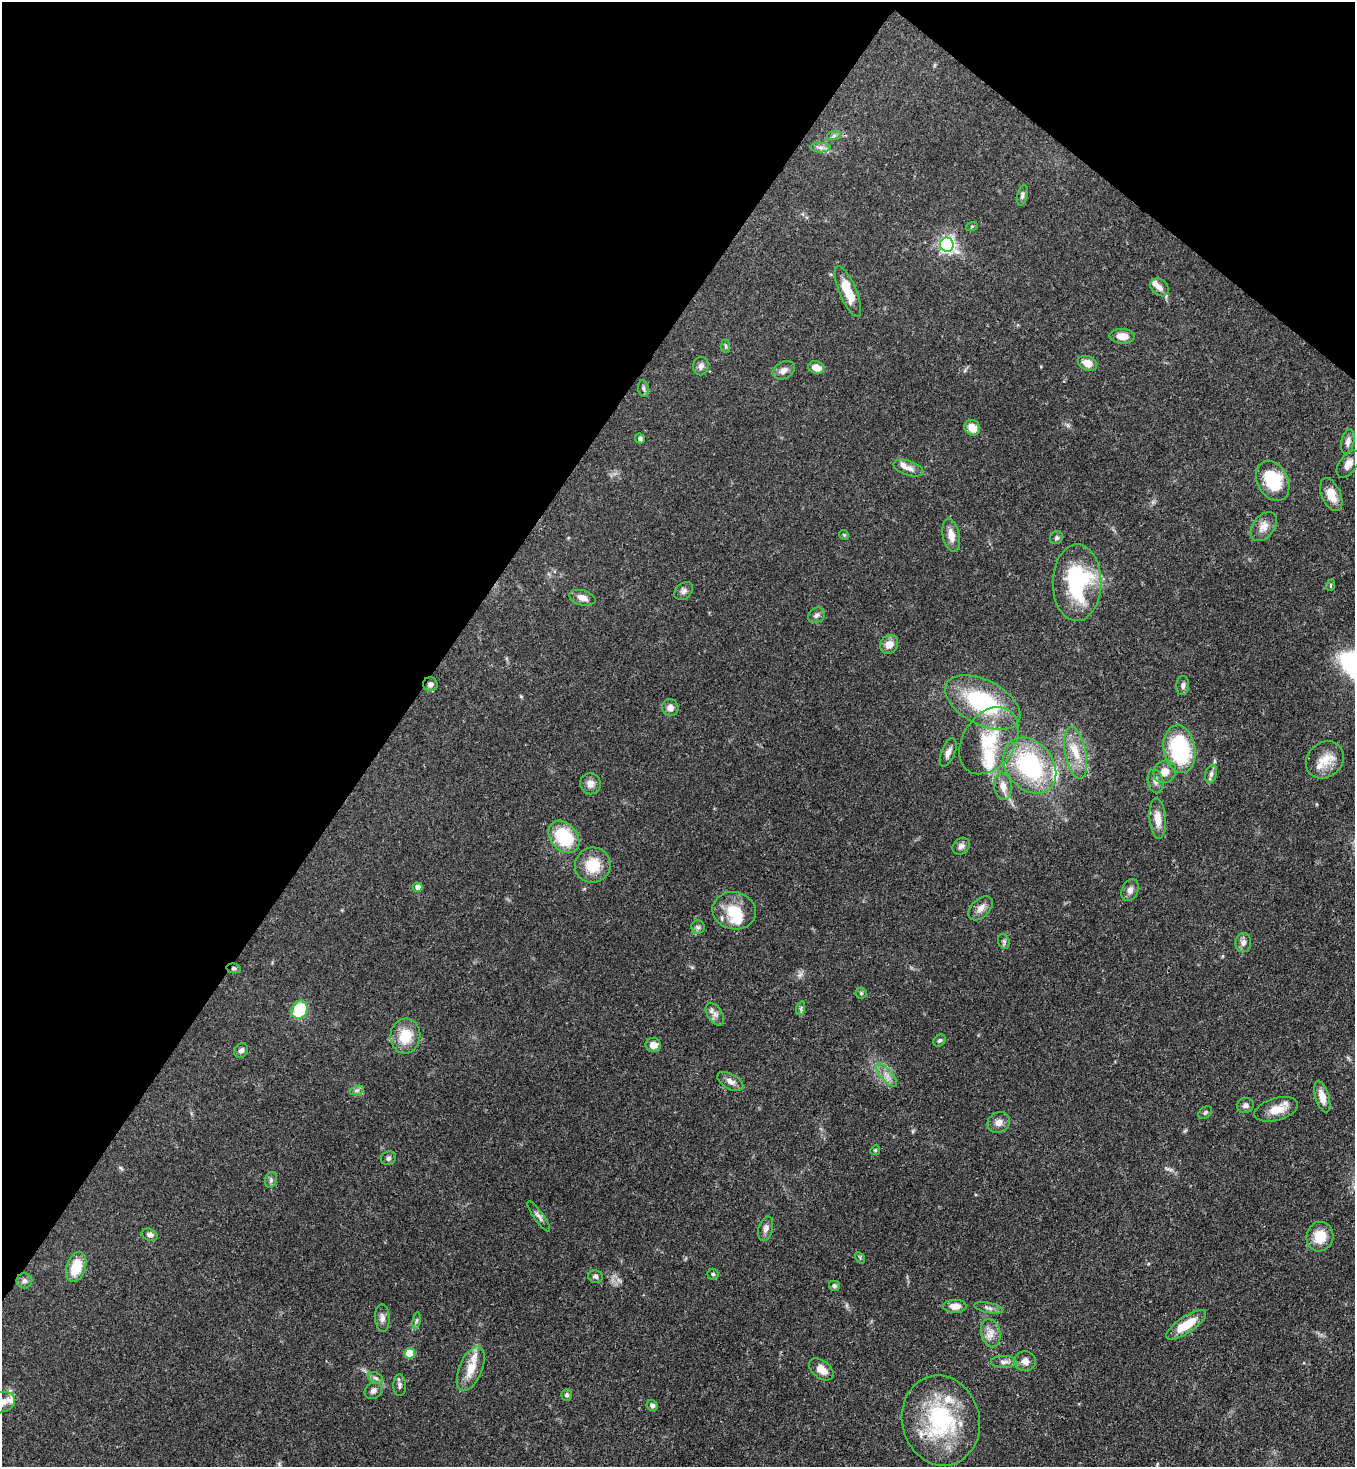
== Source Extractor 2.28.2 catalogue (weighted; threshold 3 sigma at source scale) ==
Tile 2 of 4 x 4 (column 2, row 1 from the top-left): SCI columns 1717-3069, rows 4456-5920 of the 6001 x 5979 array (HDU 1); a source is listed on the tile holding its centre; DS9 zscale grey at full resolution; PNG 1357 x 1469 px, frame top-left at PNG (2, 2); each listed source drawn as its Kron ellipse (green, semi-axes under 4 px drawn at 4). Shown black and unused: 34% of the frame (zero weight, under 3 of 4 exposures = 7% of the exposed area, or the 3 px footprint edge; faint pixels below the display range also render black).
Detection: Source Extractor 2.28.2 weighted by HDU 2 'WHT'; one run over the whole footprint, this tile lists its part. Background 0.0699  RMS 0.0036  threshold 0.0163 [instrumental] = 3 sigma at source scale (4.5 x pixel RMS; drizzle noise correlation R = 1.50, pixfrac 1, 0.05/0.05 arcsec/px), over >= 5 px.
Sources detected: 114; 9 inside a brighter listed object's ellipse — not listed separately; the other 105 listed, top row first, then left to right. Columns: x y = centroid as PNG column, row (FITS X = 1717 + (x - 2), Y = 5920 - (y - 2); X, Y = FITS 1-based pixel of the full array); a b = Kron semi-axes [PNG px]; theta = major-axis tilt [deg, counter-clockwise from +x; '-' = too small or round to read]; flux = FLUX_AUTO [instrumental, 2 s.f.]
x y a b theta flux
834 135 7 4 2 0.71
820 147 10 5 0 1.2
1022 195 10 5 76 0.95
972 226 6 4 19 0.45
947 245 7 7 - 88
1159 287 10 7 -43 2.1
848 291 27 8 -67 8.4
1122 336 13 7 -3 3.9
726 346 6 4 -88 0.54
1088 363 10 7 -21 3.7
701 366 9 8 - 1.5
816 367 8 6 -16 3.9
784 370 12 8 28 2.1
643 388 8 5 -84 0.81
972 428 8 7 - 4.4
640 438 5 5 - 0.76
1348 441 12 6 79 1.5
1348 464 15 8 54 3
908 468 15 7 -18 2.3
1273 481 21 15 -62 16
1331 495 17 9 -66 5.2
1264 527 16 10 53 3.3
844 535 5 4 - 0.41
951 535 17 8 -78 3.6
1056 538 7 6 - 0.78
1077 583 38 24 89 39
1331 585 6 3 71 0.38
684 591 10 7 42 1.3
582 598 13 7 -15 2.8
816 615 9 7 31 1.2
889 644 10 8 50 3.4
430 684 7 7 - 1.4
1183 685 9 6 84 1.2
983 702 41 22 -27 35
670 708 8 8 - 2.2
989 741 36 26 56 19
1180 749 24 16 -80 32
948 752 15 6 68 2
1076 753 26 10 -79 7.5
1325 760 20 17 42 6.7
1030 766 31 23 -51 42
1165 772 12 11 - 3.8
1211 774 9 5 75 1.3
1155 781 12 7 -78 1.8
590 784 11 10 - 2.3
1003 786 14 8 -81 3.2
1158 819 20 8 -86 4.5
564 837 18 13 -49 18
961 846 9 7 43 1.5
593 865 18 17 - 9.4
418 887 5 4 - 1.9
1130 890 11 8 67 1.9
981 908 14 9 46 2.4
734 911 22 18 -12 11
698 927 6 6 - 0.9
1004 941 7 5 -70 0.83
1243 943 10 8 78 1.8
234 968 7 4 -9 0.66
861 993 5 5 - 0.53
801 1008 7 4 72 0.73
299 1010 9 8 - 16
715 1014 12 7 -58 1.9
405 1036 17 15 84 9.1
940 1040 7 5 43 0.68
653 1045 8 7 - 3.3
241 1050 8 6 51 1.1
887 1075 14 5 -48 2.3
730 1081 14 7 -29 2.1
357 1090 7 4 18 0.81
1322 1097 16 7 -73 3.4
1245 1105 8 7 - 1.3
1276 1109 22 11 16 5.4
1205 1112 8 5 38 0.76
999 1122 12 10 30 2.3
875 1150 5 4 - 0.45
388 1158 8 6 19 0.89
271 1180 8 6 72 0.97
539 1216 18 5 -54 1.4
766 1229 12 7 75 1.8
150 1235 8 6 -20 1.2
1320 1237 15 13 73 7.7
860 1258 6 4 -57 0.44
76 1267 15 9 71 9
713 1274 5 5 - 0.64
595 1276 7 6 - 0.95
24 1281 8 7 - 1.1
834 1286 5 5 - 0.76
955 1306 11 6 -1 3
989 1308 14 5 -12 1.3
382 1318 13 7 -87 1.8
417 1321 8 4 81 0.74
1186 1325 23 8 34 8.4
991 1333 14 9 -77 3.2
410 1353 5 5 - 10
1025 1361 10 10 - 2.3
1004 1362 13 6 0 1.5
471 1369 23 11 67 6.9
821 1369 14 8 -38 4.1
376 1378 8 5 -27 1
400 1385 11 6 -89 1.2
373 1391 9 8 - 1.5
566 1395 6 5 - 0.88
2 1402 13 10 19 3
652 1405 6 5 - 1.2
941 1421 45 38 -76 39
Overlapping masked pixels (flux is a lower limit): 2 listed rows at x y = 430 684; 234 968
Isophote crosses this tile's border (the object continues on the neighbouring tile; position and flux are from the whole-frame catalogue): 1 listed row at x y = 2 1402